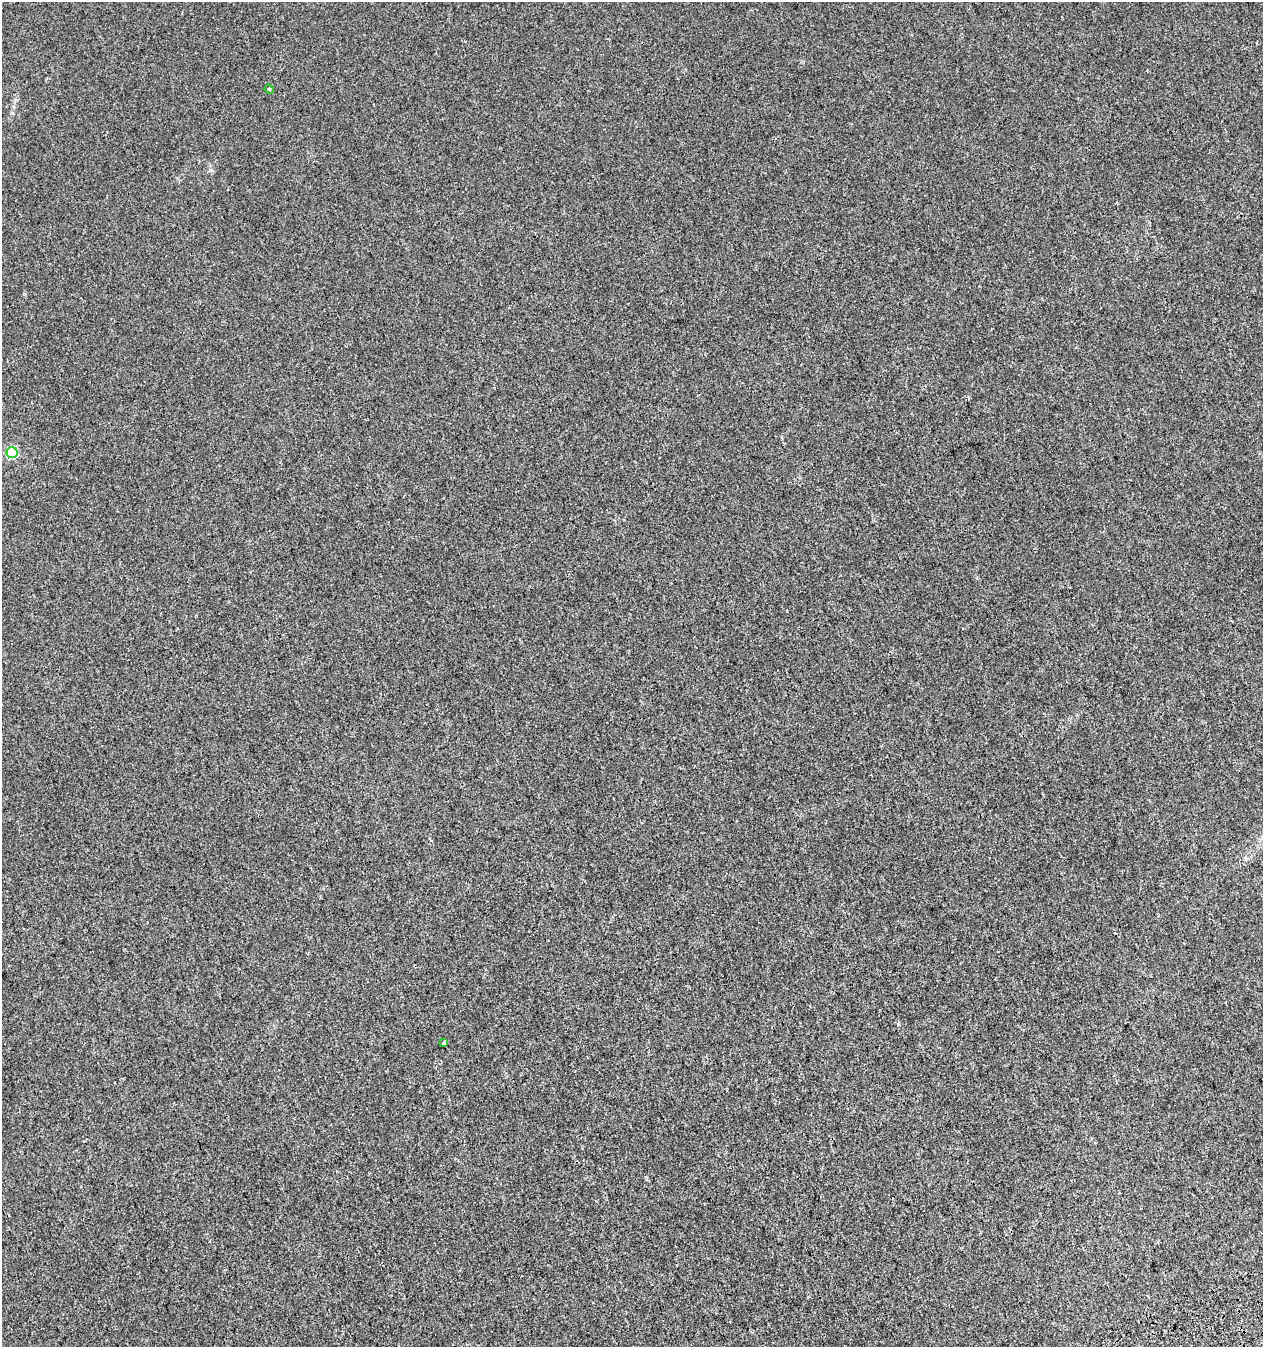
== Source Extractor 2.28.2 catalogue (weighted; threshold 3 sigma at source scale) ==
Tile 6 of 4 x 4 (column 2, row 2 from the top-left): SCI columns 1448-2708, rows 2820-4164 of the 5469 x 5636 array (HDU 1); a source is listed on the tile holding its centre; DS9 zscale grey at full resolution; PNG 1265 x 1349 px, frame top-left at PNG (2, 2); each listed source drawn as its Kron ellipse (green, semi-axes under 4 px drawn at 4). Shown black and unused: <1% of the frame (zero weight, under 3 of 4 exposures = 9% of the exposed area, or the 3 px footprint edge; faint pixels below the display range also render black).
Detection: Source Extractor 2.28.2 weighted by HDU 2 'WHT'; one run over the whole footprint, this tile lists its part. Background 2.45e-04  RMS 0.0027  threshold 0.012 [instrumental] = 3 sigma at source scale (4.5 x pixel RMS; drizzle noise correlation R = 1.50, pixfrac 1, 0.0396/0.0396 arcsec/px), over >= 5 px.
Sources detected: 3; all 3 listed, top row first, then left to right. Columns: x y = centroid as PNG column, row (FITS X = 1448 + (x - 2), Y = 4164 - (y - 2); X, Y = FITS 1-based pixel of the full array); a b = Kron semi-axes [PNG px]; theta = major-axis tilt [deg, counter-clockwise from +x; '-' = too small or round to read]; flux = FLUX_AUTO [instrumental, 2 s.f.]
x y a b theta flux
269 89 5 3 - 0.23
12 453 5 5 - 22
444 1043 4 3 - 1.3